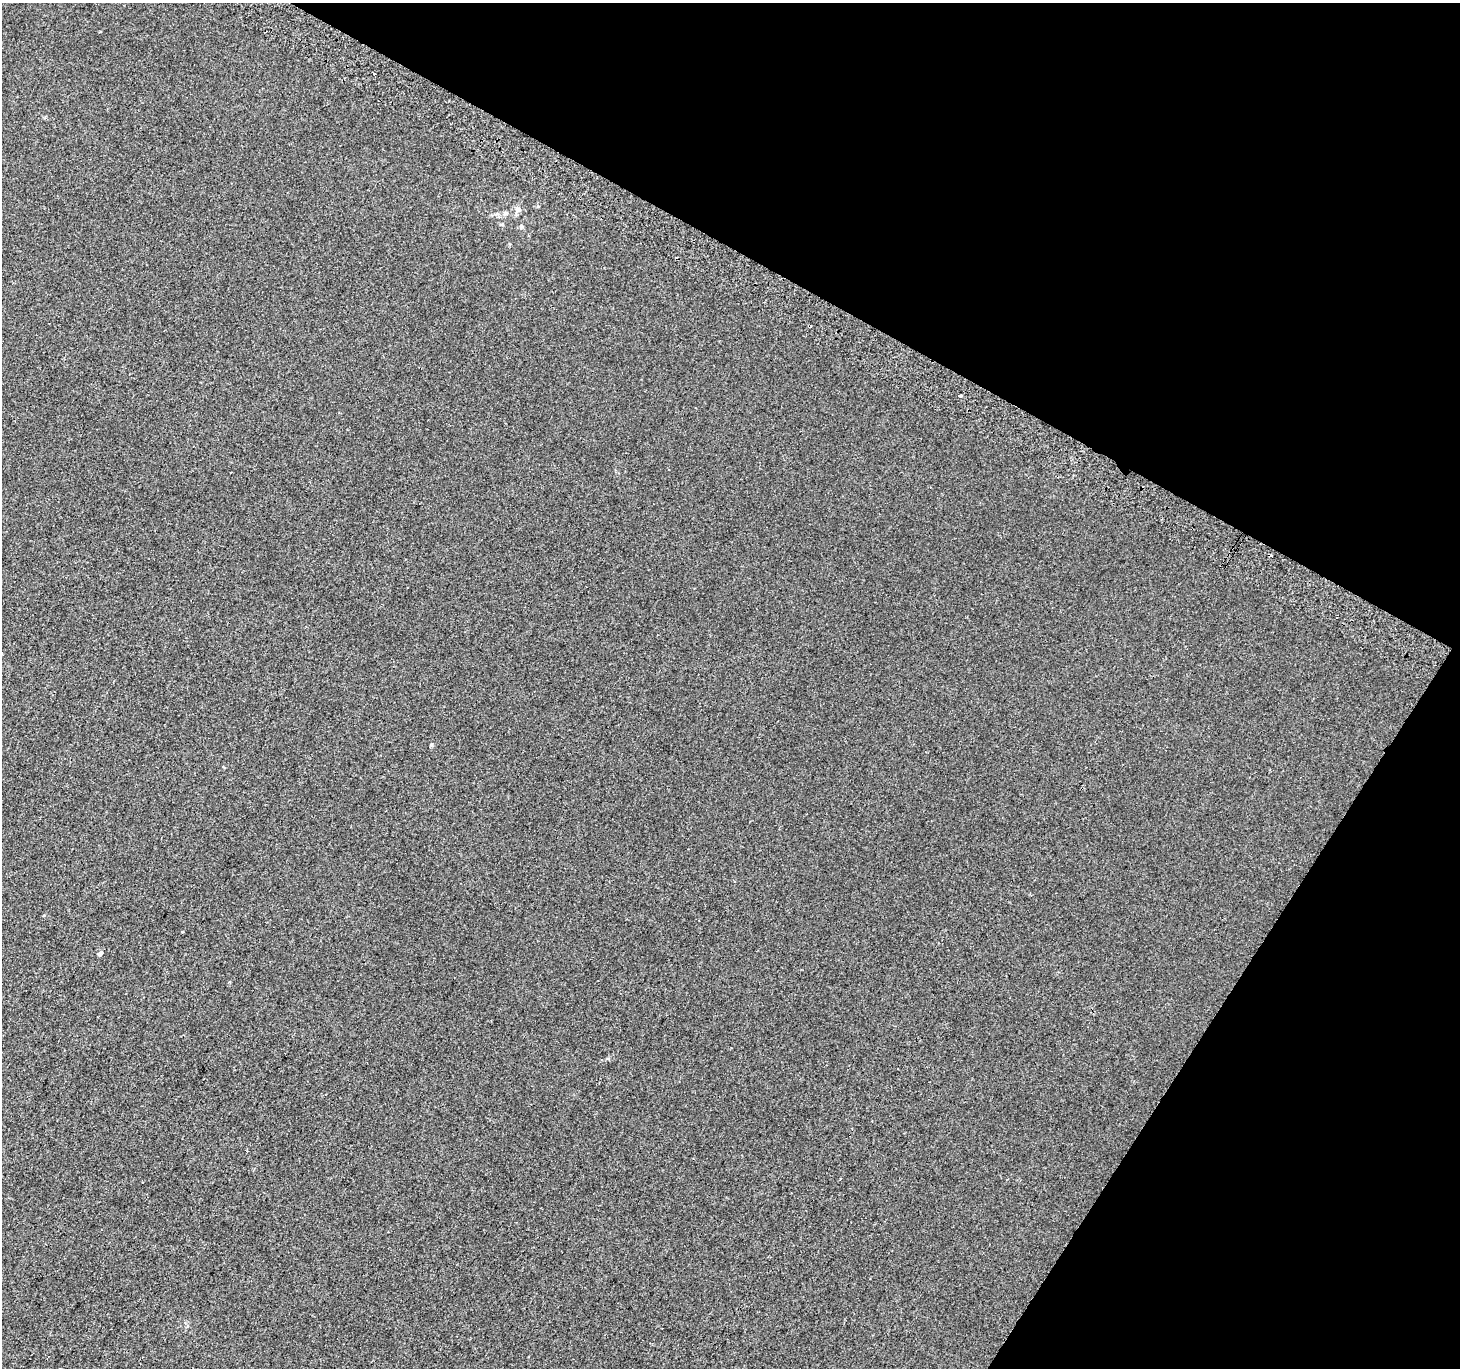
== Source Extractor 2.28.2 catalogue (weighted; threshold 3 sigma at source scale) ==
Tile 8 of 4 x 4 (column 4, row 2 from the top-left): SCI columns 4405-5862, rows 3031-4396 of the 5888 x 5996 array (HDU 1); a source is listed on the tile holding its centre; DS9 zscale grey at full resolution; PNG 1462 x 1370 px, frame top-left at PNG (2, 3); no overlay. Shown black and unused: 28% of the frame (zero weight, under 2 of 3 exposures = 2% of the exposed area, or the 3 px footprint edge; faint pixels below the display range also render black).
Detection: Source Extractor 2.28.2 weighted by HDU 2 'WHT'; one run over the whole footprint, this tile lists its part. Background 2.98e-04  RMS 0.0073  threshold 0.0327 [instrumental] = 3 sigma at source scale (4.5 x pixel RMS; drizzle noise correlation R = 1.50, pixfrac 1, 0.0396/0.0396 arcsec/px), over >= 5 px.
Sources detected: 6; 1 cosmic-ray / hot-pixel residue — not listed; the other 5 listed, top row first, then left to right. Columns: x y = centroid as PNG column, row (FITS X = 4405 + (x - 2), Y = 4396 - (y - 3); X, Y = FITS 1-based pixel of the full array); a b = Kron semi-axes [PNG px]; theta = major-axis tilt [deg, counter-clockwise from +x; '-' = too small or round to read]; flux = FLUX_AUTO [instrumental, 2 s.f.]
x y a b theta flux
518 210 8 7 - 2.7
505 213 6 6 - 1.4
521 226 6 5 - 1
960 395 3 3 - 3.2
100 953 6 5 - 1.5